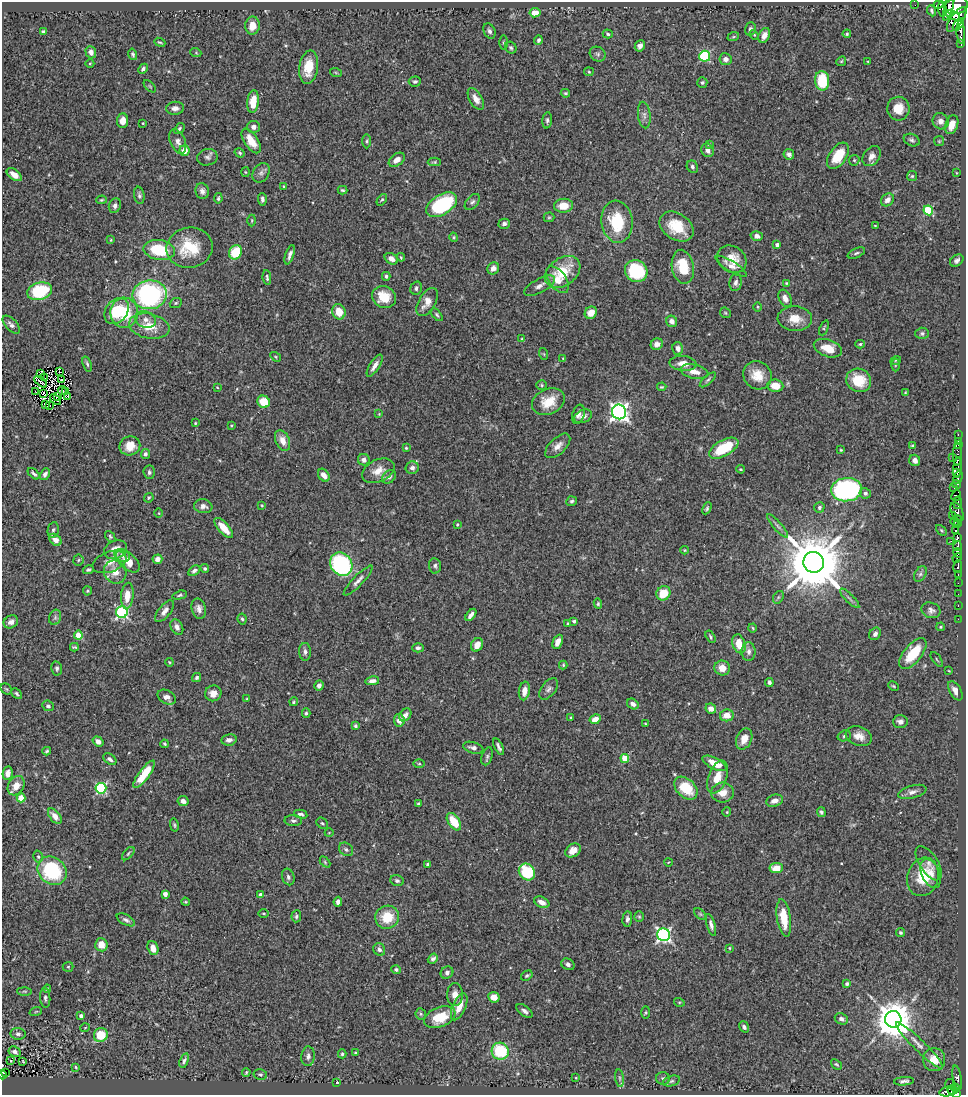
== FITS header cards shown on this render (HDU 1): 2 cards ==
NAXIS1  =                  964
NAXIS2  =                 1093

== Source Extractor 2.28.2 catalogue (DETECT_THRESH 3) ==
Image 964 x 1093 px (HDU 1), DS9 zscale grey, 1 PNG px = 1 image px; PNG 968 x 1097 px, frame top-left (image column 1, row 1093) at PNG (2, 2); each listed source drawn as its Kron ellipse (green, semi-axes under 4 px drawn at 4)
Background 0.723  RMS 0.027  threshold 0.0801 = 3 sigma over >= 5 px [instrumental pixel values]
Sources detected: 458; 5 with non-positive FLUX_AUTO (blend fragments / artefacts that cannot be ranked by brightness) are neither listed nor drawn; the other 453 listed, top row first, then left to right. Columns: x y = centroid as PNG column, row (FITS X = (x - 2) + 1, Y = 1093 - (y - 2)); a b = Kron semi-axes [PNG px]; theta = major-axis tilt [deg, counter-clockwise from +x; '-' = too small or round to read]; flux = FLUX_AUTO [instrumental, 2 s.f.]
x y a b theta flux
938 4 5 3 - 110
915 5 2 2 - 2.4
956 6 11 8 15 1100
949 7 14 4 74 430
942 9 7 4 -83 62
932 11 6 3 -65 3.1
535 13 5 4 - 22
952 15 8 4 -27 310
957 20 14 6 54 1100
958 24 7 4 50 530
252 25 9 7 81 18
750 29 7 5 71 5.2
489 31 8 5 -66 5.7
43 32 4 3 - 4
961 32 12 3 -86 370
608 34 5 4 - 3.1
847 34 4 4 - 2.5
754 35 5 4 - 2
764 35 8 5 65 13
733 37 6 4 18 2.4
538 40 5 4 - 3.9
160 42 6 2 -22 2.2
503 43 7 3 -89 2.2
961 44 4 2 - 25
640 46 6 5 - 8.3
511 48 6 5 - 3.6
91 52 6 5 - 8.6
196 53 5 3 - 1.6
133 54 6 4 -75 3.1
598 54 8 7 - 5.1
705 56 5 5 - 170
726 59 6 6 - 7.2
841 61 5 4 - 2.1
868 62 3 2 - 1.6
90 64 4 3 - 1.6
309 67 17 9 81 36
143 69 5 4 - 4
589 72 5 4 - 2
336 73 6 4 -20 2
822 81 10 7 -89 57
415 82 6 5 - 3.2
702 83 5 5 - 3.4
150 86 7 3 -45 1.9
565 93 4 3 - 2.3
476 99 12 6 -59 13
253 102 11 6 84 32
175 108 9 6 5 8.2
898 109 12 11 - 26
644 115 13 6 -84 8.5
547 120 8 4 85 4.2
122 121 7 5 85 13
941 121 8 7 - 9.8
143 123 3 2 - 1.5
952 125 10 6 70 20
253 127 6 6 - 7.2
179 129 6 4 52 3.1
912 140 8 6 -24 4.6
251 141 14 7 -57 27
367 141 7 3 90 2.7
939 141 5 5 - 2.5
178 142 13 7 -67 10
709 144 4 3 - 2
708 150 7 6 - 8.7
184 151 5 5 - 24
240 153 5 4 - 2.7
789 154 5 5 - 5.8
838 156 15 8 55 46
872 156 11 8 53 11
207 157 10 8 11 6.2
397 160 9 5 36 14
854 160 5 5 - 2.6
434 162 6 4 1 2.2
692 167 6 5 - 5.2
245 172 5 3 - 1.6
261 173 10 7 58 7
956 173 2 2 - 1.1
14 175 8 5 -36 14
912 176 5 5 - 2.7
284 186 4 2 - 1.5
343 190 5 3 - 2.7
202 191 8 7 - 8
139 195 9 5 -81 4.3
218 198 5 3 - 2.8
262 199 6 4 -88 4.9
101 200 5 4 - 2.1
382 200 6 4 51 2.9
887 200 7 5 43 8.5
472 202 9 6 49 4.6
442 205 17 10 32 160
115 206 7 6 - 5.2
563 206 9 7 5 26
928 210 5 5 - 140
549 217 5 5 - 2.5
252 220 6 3 90 2
617 222 21 15 -83 76
504 224 6 5 - 4.8
875 225 3 2 - 1.3
677 227 18 13 -34 51
757 236 6 5 - 9
454 237 5 4 - 2.4
111 240 4 3 - 1.5
777 245 4 3 - 7.5
189 248 23 20 10 67
159 250 16 10 -10 77
236 252 7 6 - 55
856 253 9 4 25 3.8
290 255 10 4 72 7.1
401 257 4 3 - 1.8
391 259 7 5 -30 11
732 259 15 13 -36 30
957 261 7 5 37 5.1
731 266 18 5 -32 10
683 267 17 11 -79 57
493 268 6 5 - 11
636 271 11 10 - 110
563 272 20 13 37 57
386 276 4 4 - 4.4
267 278 7 3 -83 3.4
557 280 15 8 -54 21
736 282 9 6 81 7.3
786 283 3 3 - 1.6
540 286 17 7 29 11
416 288 7 5 71 5
40 291 13 8 16 110
149 295 17 14 9 290
384 297 12 11 - 39
785 298 9 6 -65 11
427 302 15 8 59 18
176 303 6 4 22 3
757 307 5 3 - 1.7
117 311 14 11 53 67
339 312 8 6 -70 29
124 313 15 14 - 63
591 313 6 5 - 15
725 313 6 5 - 2.4
437 315 7 4 -52 3
795 319 17 12 -3 28
145 320 11 8 -21 9.9
672 321 6 5 - 8.2
11 325 11 5 -46 7.5
149 326 20 12 -11 40
824 328 8 3 68 2
922 333 6 6 - 4.1
522 339 4 3 - 2.7
657 344 6 5 - 9.7
860 344 5 4 - 2.4
678 348 6 5 - 8
828 348 14 8 -19 32
544 354 6 3 -71 1.9
276 357 6 3 -33 1.9
563 358 3 2 - 1.3
896 360 5 3 - 1.7
683 363 13 7 -5 18
87 364 8 4 -71 3.4
895 365 6 4 90 2.9
375 366 13 5 58 11
60 372 3 2 - 0.56
695 372 14 7 -13 15
41 373 3 2 - 1.4
757 375 15 13 -38 31
45 378 2 2 - 0.45
62 380 4 2 - 1.7
708 380 10 4 42 3.8
859 380 13 11 -31 40
41 382 7 2 -41 1.3
542 385 5 5 - 2.4
775 386 8 6 -8 29
217 387 4 2 - 1.1
662 387 4 3 - 2.2
63 390 4 2 - 1.7
66 391 4 2 - 0.55
36 392 4 2 - 1.1
905 393 4 2 - 2
43 394 3 2 - 1.9
68 396 4 3 - 3.3
57 397 3 2 - 0.49
56 400 6 2 -40 0.062
264 402 6 6 - 37
548 402 17 12 24 36
45 404 3 3 - 1.1
50 406 2 2 - 1.4
619 412 7 7 - 820
379 414 4 3 - 1.4
578 414 10 6 73 7.5
583 416 9 6 24 7.8
195 423 3 3 - 1.6
231 425 2 2 - 1.3
958 434 3 2 - 9.2
283 441 11 7 -67 17
958 441 2 2 - 10
912 445 4 4 - 2.4
958 445 2 2 - 7.1
130 446 10 9 - 27
558 446 15 8 44 13
406 448 4 4 - 2.3
724 448 16 8 29 69
841 450 4 3 - 1.7
145 454 5 4 - 4.1
957 454 11 3 90 59
953 457 2 2 - 3.6
364 460 6 5 - 6.5
915 460 6 5 - 7.9
412 468 6 6 - 6.1
958 468 10 3 84 340
741 469 4 3 - 1.8
378 471 17 11 24 24
149 472 7 6 - 4.4
956 472 4 3 - 66
34 474 7 3 -41 4
45 474 6 4 61 6.4
324 475 7 5 -54 14
389 477 8 6 44 5.8
958 477 7 3 74 120
957 484 4 2 - 44
954 487 3 2 - 61
847 490 15 11 4 300
865 493 5 5 - 5.1
956 496 6 4 61 100
149 498 5 4 - 2.3
572 501 5 5 - 3.4
958 503 6 3 83 170
262 505 4 3 - 1.6
203 506 9 7 -6 9.5
819 507 5 5 - 4.1
707 508 6 4 62 3.1
957 512 10 5 -67 170
159 513 4 3 - 1.4
952 515 3 2 - 59
955 521 4 3 - 88
958 521 6 2 -87 97
457 524 4 3 - 2.2
957 525 3 2 - 69
777 526 15 3 -49 5.6
224 528 12 5 -49 34
53 530 8 5 79 4.2
941 530 6 3 -45 2.2
955 531 3 2 - 15
110 536 6 4 -51 2.9
957 538 4 3 - 16
55 540 7 5 -43 15
951 541 2 2 - 7.6
957 546 5 3 - 200
115 550 12 9 23 19
685 550 4 4 - 1.8
958 553 5 3 - 41
122 555 8 6 -26 6.2
957 558 5 2 - 47
157 559 5 4 - 11
78 560 5 5 - 2.6
128 561 14 8 -42 28
109 562 17 10 20 16
814 562 10 10 - 15000
341 564 12 10 -54 260
435 566 8 6 -82 4.5
958 566 6 3 81 140
205 569 4 4 - 3.1
88 570 5 4 - 2.9
194 571 6 4 34 5.4
115 572 12 11 - 20
920 574 8 5 60 5
958 575 4 2 - 40
358 581 20 5 46 9.4
958 583 2 2 - 1.1
87 591 4 4 - 2.2
663 593 7 6 - 34
958 594 2 2 - 5.4
180 595 7 4 15 3.1
127 596 13 6 84 22
778 597 7 5 59 2.8
850 598 13 2 -45 4.8
598 604 5 4 - 2.6
958 606 3 2 - 8.4
199 609 10 7 -75 8.7
931 610 10 7 -22 7.4
165 611 13 6 51 11
122 612 6 5 - 250
471 615 7 3 51 7.6
55 617 8 6 70 5.2
242 619 5 4 - 3
958 619 2 2 - 8.7
574 621 4 3 - 3.1
11 622 7 6 - 11
568 623 3 3 - 1.8
177 627 8 6 -62 8.4
941 627 4 3 - 1.9
753 628 4 3 - 1.6
875 634 7 5 55 6.4
78 635 4 4 - 42
710 637 7 3 -59 2.8
558 642 7 5 66 13
739 644 9 6 -73 30
477 645 7 6 - 15
74 647 4 3 - 2.5
418 648 5 4 - 4.3
305 652 9 6 -87 6.4
749 652 9 7 90 8
913 653 18 8 50 61
937 659 8 2 -55 1.8
169 662 4 3 - 1.7
563 665 4 4 - 2.1
57 668 7 5 -79 4.6
722 668 8 7 - 18
949 671 4 2 - 1.3
197 677 5 4 - 4.2
372 681 7 4 9 8.8
769 682 4 3 - 4.3
319 685 5 4 - 5.9
893 686 5 3 - 2.2
6 689 6 5 - 2.7
549 689 12 7 52 6.9
524 691 9 5 80 14
955 691 10 6 -60 11
213 693 8 8 - 12
17 694 6 4 -42 3.3
167 697 9 6 -28 10
247 699 4 4 - 2
294 702 4 3 - 2.3
633 704 6 5 - 7.9
48 706 6 5 - 4.3
711 709 5 5 - 13
306 713 5 4 - 3.1
405 715 7 5 49 8.6
727 715 7 6 - 20
571 718 3 2 - 1.7
595 719 6 4 29 17
399 720 6 5 - 13
900 722 7 6 - 7.9
645 723 3 2 - 1.3
355 726 3 3 - 3.5
844 736 7 5 18 3.4
859 736 13 9 -20 16
744 739 11 7 66 18
229 740 7 5 9 7.2
98 741 6 4 -36 11
164 744 4 3 - 2.3
499 747 9 3 -63 4.9
473 748 10 5 -16 7.9
47 751 4 3 - 2.6
487 756 9 5 71 4.1
625 758 4 4 - 50
110 759 7 5 -35 5.9
715 763 13 5 -27 30
419 764 6 4 0 2
8 773 7 5 80 8.7
144 774 16 5 53 49
717 777 17 9 70 27
16 786 10 7 60 20
101 788 5 5 - 200
686 788 13 9 -44 57
912 792 14 6 16 8.9
723 793 11 10 - 20
21 798 4 4 - 49
183 801 5 5 - 8.1
775 801 8 6 17 11
419 803 3 3 - 2.7
727 812 4 4 - 2
821 812 5 4 - 3.5
301 814 7 3 -13 3.8
55 816 9 5 -51 13
293 821 9 5 -2 4.5
454 822 10 5 -55 42
322 823 6 5 - 3.3
174 825 6 3 -77 2.7
329 833 4 3 - 1.3
346 849 8 6 -39 4.3
573 850 8 6 34 16
128 854 8 4 48 2.8
38 856 6 4 -73 3.4
325 862 6 4 -47 2.3
668 862 4 3 - 1.3
929 863 19 9 -57 10
428 864 4 3 - 2.7
776 868 7 5 7 22
52 871 15 13 -41 150
527 872 9 7 -48 86
931 873 15 9 -66 16
288 877 8 6 -72 5.1
923 877 19 15 73 57
397 881 7 5 -22 3.7
165 894 4 4 - 13
261 895 4 4 - 11
186 902 4 3 - 2
338 902 5 4 - 8.7
542 902 8 5 -26 11
264 913 5 3 - 1.9
700 914 7 4 -45 2.6
296 916 6 4 85 3.9
387 917 12 11 - 46
639 917 5 5 - 2.4
784 918 19 7 -82 43
627 919 8 5 85 5.1
126 920 10 5 -28 5.9
711 925 11 4 -74 6.7
901 933 4 4 - 3
664 935 6 6 - 440
101 945 6 6 - 22
153 948 7 5 -72 16
729 948 4 3 - 1.7
379 949 6 5 - 5.2
433 959 5 4 - 5.2
568 964 7 5 -31 5.7
68 967 5 5 - 2.7
396 970 5 4 - 3.5
447 973 7 5 37 5.1
527 976 6 4 32 3.3
847 984 3 3 - 3.3
47 989 4 4 - 2.3
25 991 7 4 -1 2.2
455 995 11 8 -89 15
494 997 5 5 - 19
45 998 10 5 -86 4.3
679 1002 5 3 - 1.8
459 1007 14 6 66 25
36 1011 6 4 20 2.5
524 1011 9 5 -37 5.7
646 1012 6 3 88 2.1
421 1014 6 5 - 3
81 1016 4 3 - 8.6
440 1017 16 10 22 50
841 1019 7 5 -24 6.1
893 1019 8 8 - 5100
744 1027 6 4 -53 4.5
85 1028 5 3 - 1.4
18 1034 7 5 -7 4.8
101 1035 7 6 - 50
919 1046 32 5 -44 16
500 1051 9 8 - 100
15 1052 6 5 - 5.4
355 1053 3 2 - 1.5
342 1054 4 4 - 2.7
308 1056 10 6 85 6.7
934 1060 11 11 - 23
11 1061 3 2 - 3.1
23 1061 4 2 - 1.6
184 1061 8 4 71 4.3
836 1064 6 3 -40 2.1
76 1067 4 3 - 1.7
246 1072 4 3 - 2.2
5 1073 4 3 - 14
2 1075 4 3 - 16
260 1075 7 5 -11 3.2
576 1078 4 3 - 1.4
620 1078 9 4 -82 4.3
663 1078 7 6 - 4.2
957 1078 12 4 -80 140
671 1081 9 5 16 3.9
904 1081 10 4 5 4.9
337 1082 3 2 - 1.4
949 1084 5 2 - 17
956 1088 5 4 - 98
952 1090 5 3 - 140
947 1092 8 4 10 190
957 1093 4 3 - 85
At the frame edge (FLAGS 8, measured only in part): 2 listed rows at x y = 2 1075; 957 1093
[5 non-positive-flux detections neither listed nor drawn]